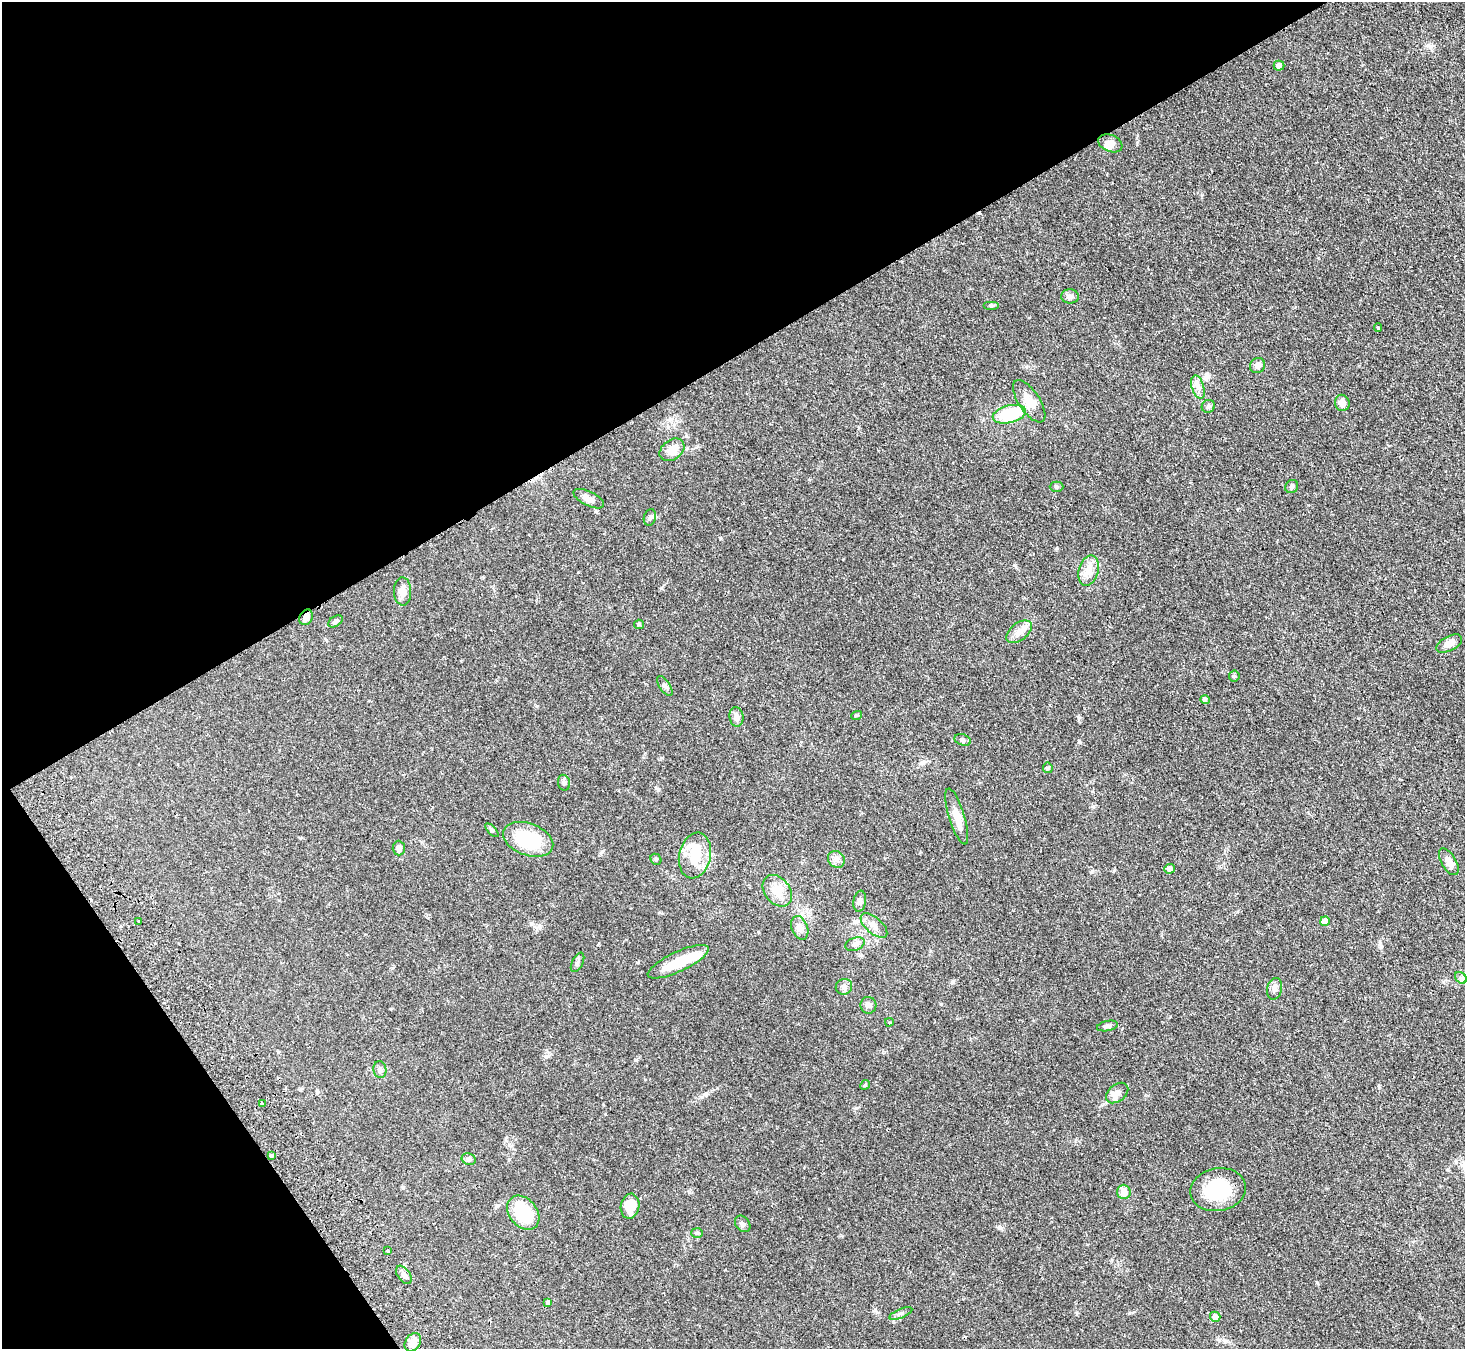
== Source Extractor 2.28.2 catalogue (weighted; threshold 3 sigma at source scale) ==
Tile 5 of 4 x 4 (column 1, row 2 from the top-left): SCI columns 51-1513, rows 3025-4371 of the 5952 x 5912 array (HDU 1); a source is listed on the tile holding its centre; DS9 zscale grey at full resolution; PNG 1467 x 1351 px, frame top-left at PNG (2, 2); each listed source drawn as its Kron ellipse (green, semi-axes under 4 px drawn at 4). Shown black and unused: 32% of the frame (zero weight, under 2 of 3 exposures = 3% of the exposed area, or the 3 px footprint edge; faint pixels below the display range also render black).
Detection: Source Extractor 2.28.2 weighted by HDU 2 'WHT'; one run over the whole footprint, this tile lists its part. Background 0.0677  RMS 0.0052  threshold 0.0234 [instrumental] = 3 sigma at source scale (4.5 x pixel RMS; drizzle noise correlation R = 1.50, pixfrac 1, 0.05/0.05 arcsec/px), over >= 5 px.
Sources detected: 79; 3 inside a brighter object's white glare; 3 cosmic-ray / hot-pixel residue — neither listed nor drawn; the other 73 listed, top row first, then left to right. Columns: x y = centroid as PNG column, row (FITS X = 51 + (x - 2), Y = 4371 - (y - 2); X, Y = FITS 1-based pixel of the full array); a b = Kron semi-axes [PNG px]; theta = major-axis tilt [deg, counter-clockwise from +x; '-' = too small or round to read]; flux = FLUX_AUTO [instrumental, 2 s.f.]
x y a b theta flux
1279 66 5 5 - 1.6
1110 143 13 8 -22 3.2
1070 296 9 7 1 1.8
991 305 8 4 0 0.81
1378 327 4 3 - 0.69
1258 366 8 7 - 2.6
1198 387 12 6 -71 2.6
1029 401 24 10 -56 6.5
1342 403 8 7 - 3.1
1208 406 7 6 - 1.1
1009 414 17 8 14 24
672 450 14 9 37 5.8
1292 486 7 6 - 1
1056 487 7 5 1 0.81
589 499 17 7 -26 3.4
650 517 8 6 73 1.3
1089 570 15 10 74 4.6
402 591 14 8 -88 3.3
306 617 8 6 61 3
335 621 8 5 32 1.1
639 624 5 4 - 0.62
1019 632 15 8 38 3.5
1449 643 14 7 27 4.2
1234 676 5 5 - 0.65
665 686 11 5 -56 1.3
1205 700 5 4 - 1.1
857 715 5 3 - 0.51
736 717 10 7 -82 2.4
963 740 9 5 -19 1.1
1048 768 5 5 - 0.69
564 783 8 6 -76 1.2
957 816 29 8 -73 5.5
492 830 8 3 -45 0.75
528 839 26 16 -20 26
399 848 7 6 - 2.1
695 855 23 15 77 12
656 859 6 5 - 0.77
836 859 9 8 - 2.2
1449 862 15 7 -60 3.4
1169 869 5 4 - 1.9
777 891 17 12 -52 7.4
860 901 10 6 80 1.7
1325 921 5 4 - 4.8
139 922 3 2 - 0.86
874 925 16 8 -40 3.4
800 928 12 8 -68 2.9
855 944 10 6 22 1.6
577 962 10 5 63 1.3
678 962 33 10 25 14
1461 978 7 5 -44 1.2
844 987 8 7 - 1.9
1275 989 11 7 75 1.9
868 1005 8 8 - 1.7
889 1022 4 3 - 0.58
1107 1026 10 5 12 1.2
380 1070 8 6 -80 1.4
865 1085 5 4 - 0.59
1117 1093 12 8 39 2.9
262 1103 4 3 - 0.49
271 1155 4 3 - 1.8
469 1159 7 5 -21 1.1
1218 1190 28 21 11 24
1124 1192 7 6 - 4.8
630 1206 12 9 80 8.4
523 1213 19 14 -50 22
743 1224 9 7 -52 1.3
697 1233 6 5 - 0.87
387 1251 3 2 - 0.76
404 1275 10 6 -55 1.8
548 1303 4 3 - 1.2
901 1313 12 4 23 1.3
1215 1317 5 5 - 3.7
413 1342 10 7 56 3.9
Overlapping masked pixels (flux is a lower limit): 1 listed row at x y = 306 617
Unlisted compact peaks at least as high as the median listed source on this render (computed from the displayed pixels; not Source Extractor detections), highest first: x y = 941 1004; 1057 548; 636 1060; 1079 742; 661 588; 545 1056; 1317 1282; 720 538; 1079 717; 706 1095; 658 790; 1379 1086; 856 1108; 1137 142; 952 982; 1001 1228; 537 706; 1014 565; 1129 1313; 671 419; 1092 871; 1093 806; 1381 947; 875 1310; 509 1159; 843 559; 1237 912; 602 851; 1202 195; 392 968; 1224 1340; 403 1188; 637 962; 717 1088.